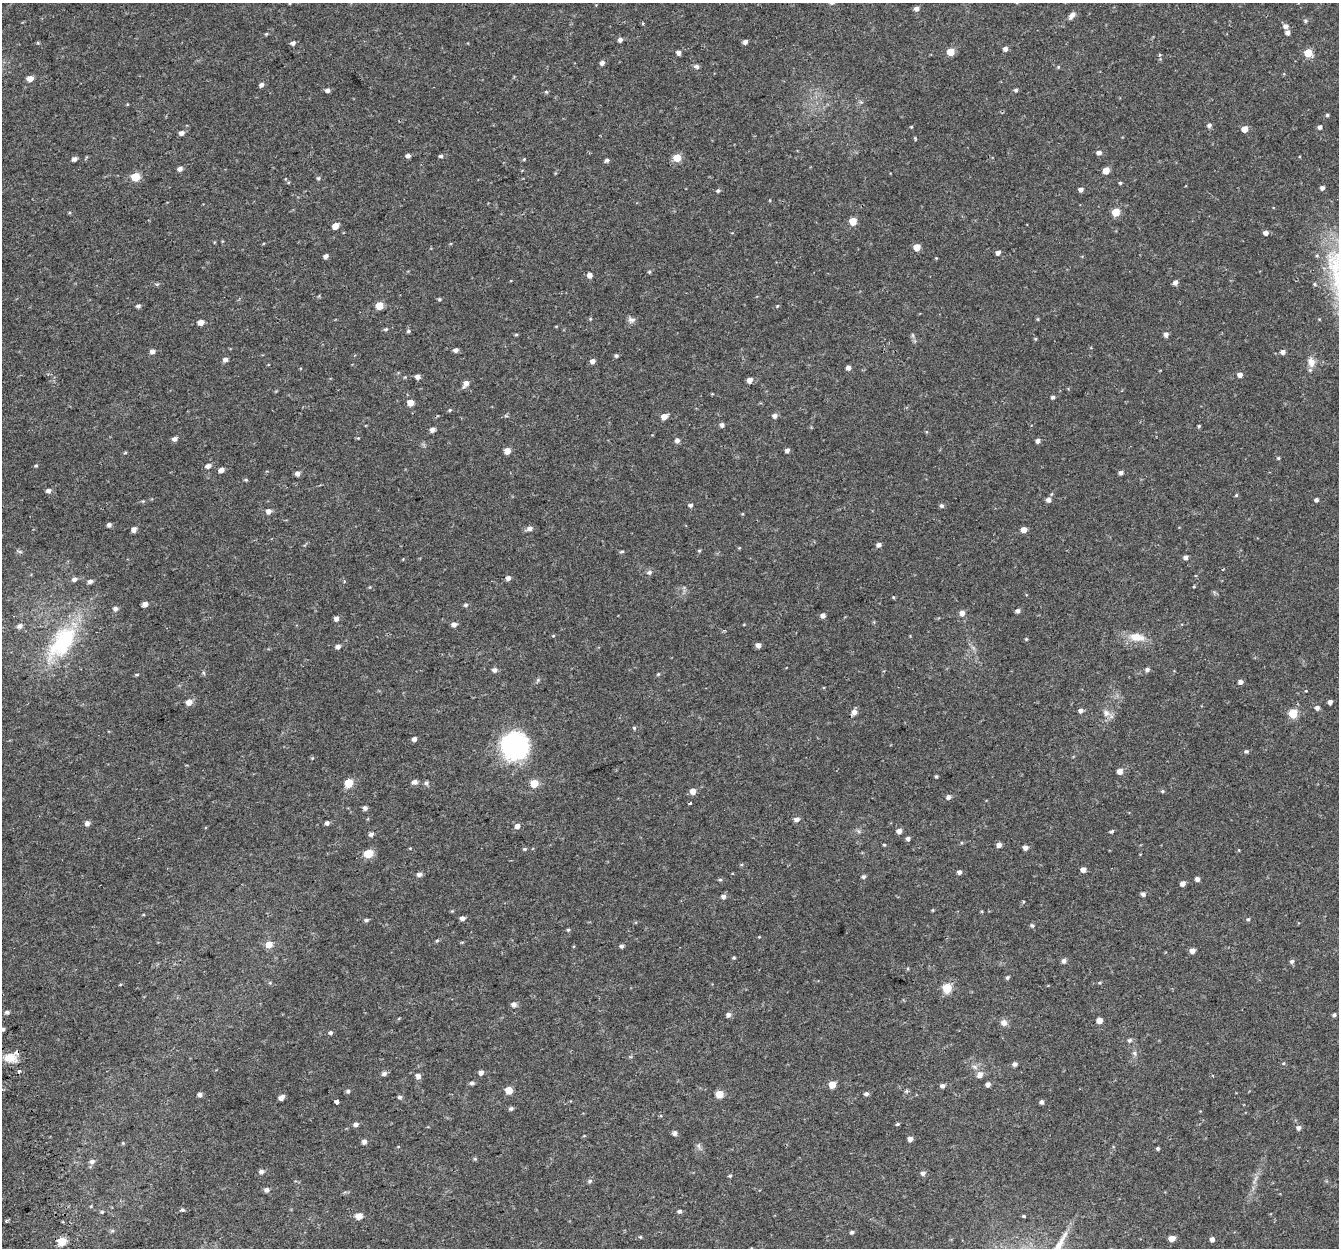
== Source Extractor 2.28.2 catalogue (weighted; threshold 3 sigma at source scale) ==
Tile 7 of 4 x 4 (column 3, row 2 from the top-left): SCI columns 2729-4065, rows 2575-3820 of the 5459 x 5201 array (HDU 1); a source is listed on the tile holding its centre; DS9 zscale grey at full resolution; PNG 1341 x 1250 px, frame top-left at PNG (2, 3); no overlay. Shown black and unused: <1% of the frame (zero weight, under 2 of 3 exposures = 3% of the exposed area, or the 3 px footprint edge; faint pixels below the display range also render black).
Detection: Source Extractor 2.28.2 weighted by HDU 2 'WHT'; one run over the whole footprint, this tile lists its part. Background 0.0422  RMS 0.0052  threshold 0.0233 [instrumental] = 3 sigma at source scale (4.5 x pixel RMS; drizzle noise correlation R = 1.50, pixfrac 1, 0.0396/0.0396 arcsec/px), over >= 5 px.
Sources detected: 273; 2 cosmic-ray / hot-pixel residue — not listed; the other 271 listed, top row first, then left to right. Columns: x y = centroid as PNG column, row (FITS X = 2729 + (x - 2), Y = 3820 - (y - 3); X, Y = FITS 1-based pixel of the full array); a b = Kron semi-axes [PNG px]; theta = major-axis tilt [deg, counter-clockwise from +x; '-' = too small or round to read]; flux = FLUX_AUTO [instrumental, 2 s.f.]
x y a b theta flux
916 9 5 5 - 2.1
1072 16 11 6 50 2.3
1305 21 6 5 - 0.83
643 23 3 3 - 0.63
1285 26 6 5 - 2
1287 32 5 5 - 2.1
266 34 5 4 - 0.55
620 40 5 4 - 1.8
745 42 5 5 - 1.8
38 43 5 3 - 0.48
293 43 5 5 - 1.5
1005 49 5 4 - 2.1
950 52 5 5 - 11
678 53 4 4 - 2.2
1308 53 5 5 - 15
1160 55 4 4 - 0.61
602 63 5 5 - 1.6
696 66 6 5 - 1.5
1058 67 5 4 - 0.51
30 78 5 4 - 4.5
261 85 5 4 - 1.7
327 90 5 4 - 1.7
1016 90 5 4 - 0.96
546 92 5 4 - 0.6
1327 115 4 4 - 0.71
1209 125 5 5 - 1.5
1320 127 4 4 - 1.7
1244 129 5 5 - 5.3
181 133 5 5 - 2.1
915 138 5 3 - 0.46
1099 153 5 5 - 2.1
408 156 4 4 - 1.7
441 156 5 4 - 0.98
677 158 5 5 - 11
74 159 5 4 - 1.8
524 159 4 3 - 0.46
607 160 5 4 - 1.3
180 169 5 5 - 2
1106 171 5 5 - 6.2
136 177 5 5 - 18
318 178 5 5 - 0.81
1120 183 4 3 - 0.76
1322 188 4 4 - 1.7
1081 189 4 4 - 1.9
718 191 5 4 - 0.96
770 200 4 3 - 0.38
1116 212 5 5 - 14
853 221 5 5 - 12
335 226 5 4 - 5
1266 233 5 4 - 2.3
917 247 5 5 - 7.1
998 253 4 4 - 2
326 256 4 4 - 2.2
936 258 4 4 - 0.38
649 272 5 4 - 0.57
589 275 5 5 - 2.8
1175 283 5 4 - 2.3
1315 284 5 4 - 0.75
439 299 5 4 - 0.7
138 306 6 4 8 1.2
379 306 5 5 - 12
777 306 5 3 - 0.47
590 319 5 3 - 0.48
631 320 10 7 -7 1.8
201 322 5 4 - 4
386 329 6 4 15 0.79
408 331 5 4 - 0.86
1166 334 5 5 - 2
516 335 5 3 - 0.58
456 350 5 4 - 1.9
152 351 5 4 - 2.2
1283 352 5 5 - 2.2
616 356 4 4 - 0.94
225 359 5 4 - 2.1
592 361 5 5 - 2.1
1311 362 14 10 -77 4.1
848 368 5 4 - 1.9
1240 375 5 4 - 2.6
418 377 5 4 - 2.3
750 380 5 4 - 3
466 383 7 5 59 3.3
1053 397 4 4 - 1.1
410 403 5 5 - 6.7
450 410 4 4 - 0.58
774 416 5 5 - 1.9
664 417 5 4 - 4.6
722 425 5 4 - 1.7
1199 426 4 4 - 0.54
432 430 5 4 - 2.4
174 439 5 5 - 1.8
677 440 5 5 - 1.7
1038 441 4 4 - 1.7
787 450 4 4 - 1.9
507 451 5 5 - 5.3
125 453 5 3 - 0.48
1278 458 4 4 - 0.64
36 466 4 4 - 0.54
208 466 6 5 - 2.2
221 470 5 4 - 2.7
298 473 5 5 - 2.2
1121 473 4 4 - 1.7
246 480 5 4 - 0.61
48 491 6 5 - 1.8
1236 495 5 4 - 0.61
1048 500 6 5 - 2.1
1316 500 4 4 - 1.4
690 505 5 4 - 1.3
941 506 5 5 - 1.2
269 511 5 5 - 2.6
109 525 4 4 - 1.5
530 528 6 5 - 2.2
134 529 6 5 - 2
1024 530 5 4 - 4.8
879 545 5 4 - 1.9
739 548 5 3 - 0.43
20 551 8 4 -9 0.87
699 551 5 4 - 0.58
622 552 5 4 - 0.71
1186 557 5 4 - 2
649 572 7 6 - 1.4
508 578 5 4 - 2.1
74 579 6 5 - 1.8
90 581 5 4 - 1.7
344 581 4 3 - 0.8
1194 587 4 3 - 0.38
893 597 4 3 - 0.48
145 604 5 5 - 2.4
466 605 5 5 - 1.1
115 608 5 5 - 1.7
1018 611 5 4 - 1.8
962 613 5 5 - 3
823 615 5 4 - 2.3
336 619 5 4 - 2.3
454 624 5 5 - 2
20 626 7 6 - 2
553 636 5 3 - 0.45
1137 637 22 11 -9 7.8
1026 639 4 4 - 0.55
62 643 49 24 53 46
758 645 5 4 - 2.4
338 647 6 4 12 1.7
495 670 5 5 - 1.9
1147 670 5 5 - 1.4
204 673 6 4 -70 0.64
658 674 5 4 - 0.53
137 675 5 3 - 0.53
538 680 5 5 - 0.76
1240 682 4 4 - 2.1
1305 691 3 3 - 1.1
189 702 5 5 - 4.2
1330 702 4 4 - 2
1317 708 5 5 - 1.8
1081 710 5 4 - 1.9
854 712 6 5 - 3.2
1106 713 10 9 - 2.9
1293 713 5 5 - 23
634 728 4 4 - 0.81
414 739 4 4 - 2.1
515 746 22 21 - 75
1246 751 6 4 1 0.8
1120 771 5 5 - 4.2
936 776 3 3 - 0.7
415 782 6 5 - 2.2
349 783 5 5 - 19
426 783 6 5 - 1
534 783 5 5 - 13
693 791 5 5 - 4.7
1162 791 5 4 - 0.66
948 797 6 5 - 1.6
690 803 4 2 - 1.1
365 808 4 4 - 1.8
796 819 6 5 - 2.3
87 823 5 5 - 2.3
327 823 5 4 - 1.3
517 826 5 5 - 2.7
899 831 5 5 - 2.9
1112 831 6 4 27 0.73
371 834 5 5 - 1.6
908 838 5 4 - 1.3
961 843 5 3 - 0.49
884 845 4 3 - 0.52
999 845 5 5 - 2.3
1025 848 5 4 - 2.3
525 849 5 4 - 0.67
368 854 5 5 - 18
1083 869 4 4 - 2.9
959 872 4 4 - 1.7
419 874 6 5 - 1.8
863 877 5 4 - 1
1197 879 5 4 - 1.8
720 880 5 5 - 0.68
1183 883 4 4 - 3
1143 894 5 5 - 1.7
724 896 5 5 - 2
1023 902 5 3 - 0.45
933 910 5 3 - 0.44
452 911 4 4 - 0.49
462 918 5 5 - 1.7
1248 919 5 4 - 0.74
366 920 5 4 - 1.1
1032 925 6 4 -38 0.81
568 930 4 4 - 0.63
437 941 5 4 - 0.66
462 942 5 3 - 0.45
269 944 6 5 - 6.2
621 946 5 4 - 1.2
1192 951 5 4 - 3.2
734 958 4 4 - 0.66
1064 961 5 5 - 2.1
1292 961 5 5 - 1.2
1007 978 5 4 - 0.93
120 985 4 3 - 0.43
947 988 5 5 - 26
514 1004 6 5 - 2
7 1012 5 4 - 1.1
728 1015 5 5 - 2.2
1334 1015 5 4 - 0.96
1099 1020 5 4 - 5.1
1004 1023 8 8 - 2.6
3 1029 4 3 - 1.1
331 1033 5 5 - 0.97
1129 1040 6 5 - 1.2
1134 1053 8 5 -72 1.2
10 1058 18 10 -9 6.4
1015 1064 5 4 - 1.7
19 1071 3 3 - 1.4
384 1073 6 5 - 1.6
481 1073 5 4 - 2.2
980 1075 9 7 54 2.6
418 1076 6 5 - 2.3
472 1083 5 4 - 1.2
832 1084 5 5 - 7.2
988 1084 5 4 - 2.1
942 1086 5 4 - 1.6
509 1090 5 5 - 11
348 1091 5 5 - 1
906 1091 5 5 - 0.79
719 1094 5 5 - 12
866 1094 5 4 - 1.3
200 1095 5 5 - 1.6
281 1097 5 4 - 2.7
400 1097 5 4 - 1.2
336 1102 4 3 - 8.8
1042 1102 4 4 - 1.6
511 1109 5 4 - 1.1
356 1124 5 5 - 1.9
898 1124 5 4 - 0.72
1298 1128 5 5 - 1.7
674 1133 5 5 - 1.9
910 1139 4 4 - 2.7
364 1142 5 5 - 1.9
123 1143 4 4 - 0.51
699 1146 7 4 -71 1.1
1158 1148 4 3 - 0.76
475 1159 5 4 - 0.61
92 1161 7 6 - 1.9
262 1171 6 5 - 1.7
923 1173 6 5 - 1.7
730 1176 5 4 - 0.67
590 1181 6 5 - 0.98
267 1190 5 5 - 2
183 1210 5 4 - 1
679 1211 5 4 - 1.2
102 1212 5 4 - 0.64
359 1216 5 5 - 5.9
1024 1216 3 3 - 0.62
852 1232 5 4 - 1
640 1237 4 4 - 0.54
1171 1238 5 4 - 5.3
1212 1239 4 4 - 2.3
62 1241 5 5 - 20
Isophote crosses this tile's border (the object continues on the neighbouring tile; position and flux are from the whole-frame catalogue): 1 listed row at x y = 3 1029